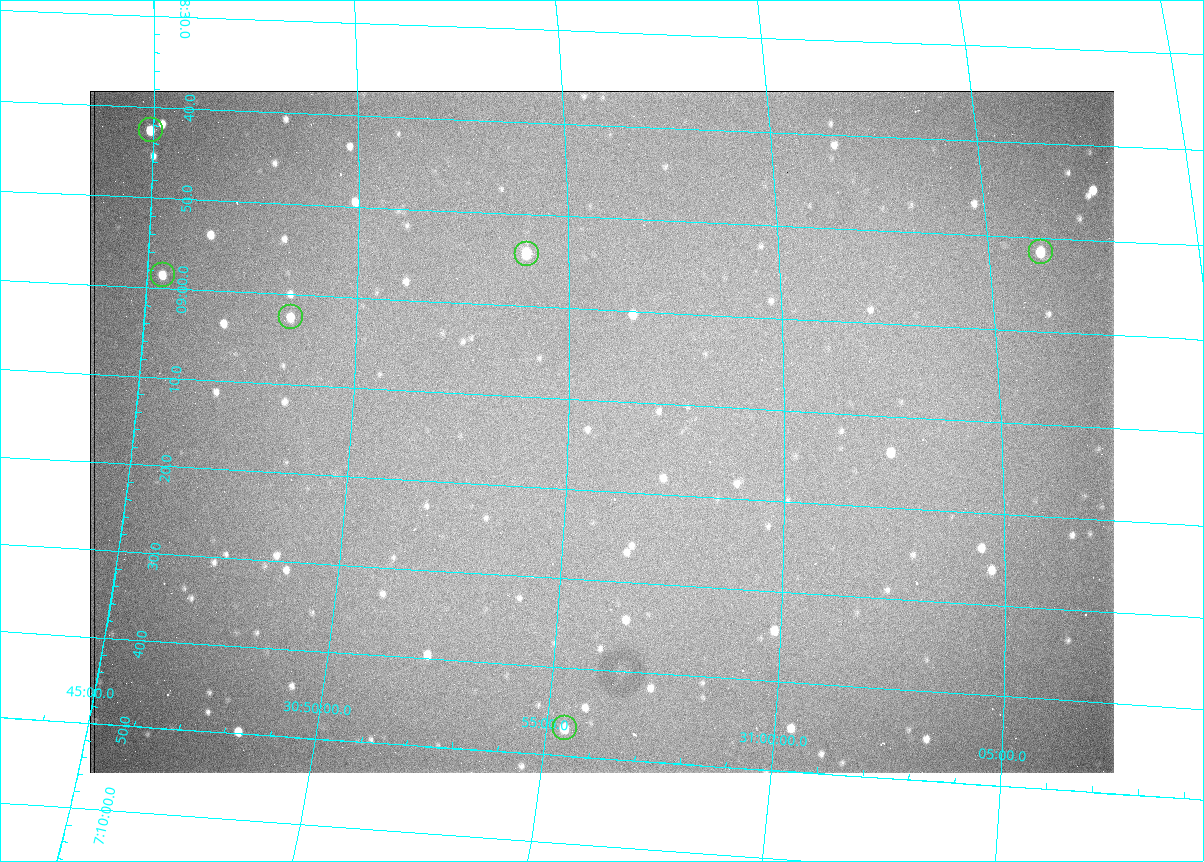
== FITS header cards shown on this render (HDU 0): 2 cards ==
NAXIS1  =                 1024 /fastest changing axis
NAXIS2  =                  682 /next to fastest changing axis

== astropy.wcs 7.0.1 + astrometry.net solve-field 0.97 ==
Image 1024 x 682 px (HDU 0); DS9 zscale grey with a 90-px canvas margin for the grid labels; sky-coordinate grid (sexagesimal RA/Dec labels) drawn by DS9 from the SOLVED WCS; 6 Tycho-2 reference stars matched to detected sources circled (green)
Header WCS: RA---TAN/DEC--TAN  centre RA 07:09:14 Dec +30:56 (107.31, +30.93 deg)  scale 1.43 arcsec/px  FOV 24.4' x 16.3'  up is -93 deg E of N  parity flipped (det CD > 0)
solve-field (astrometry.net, Tycho-2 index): VERIFIED the header's WCS against the Tycho-2 star catalogue (6 matches, 0 conflicts) and refined it, rather than solving blind
Solved WCS: RA---TAN-SIP/DEC--TAN-SIP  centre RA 07:09:13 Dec +30:56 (107.31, +30.93 deg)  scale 1.39 x 1.42 arcsec/px (non-square pixels)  FOV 23.7' x 16.2'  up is -91 deg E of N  parity flipped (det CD > 0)
The solver's refit moves the header's centre by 13 arcsec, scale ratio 0.9693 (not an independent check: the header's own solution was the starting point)
Tycho-2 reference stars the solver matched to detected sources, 6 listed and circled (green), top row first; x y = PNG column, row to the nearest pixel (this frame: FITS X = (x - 90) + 1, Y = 682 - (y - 91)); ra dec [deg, ICRS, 3 dp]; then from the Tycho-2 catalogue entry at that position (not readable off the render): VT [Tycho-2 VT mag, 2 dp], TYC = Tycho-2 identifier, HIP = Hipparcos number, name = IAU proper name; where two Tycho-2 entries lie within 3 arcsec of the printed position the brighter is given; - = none
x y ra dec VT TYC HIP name
151 130 107.177 +30.749 11.91 2438-477-1 - -
1041 252 107.215 +31.104 11.64 2438-821-1 - -
527 254 107.226 +30.900 10.76 2438-883-1 - -
163 275 107.244 +30.756 12.13 2438-718-1 - -
291 317 107.261 +30.807 12.26 2438-856-1 - -
565 728 107.445 +30.924 11.38 2438-1056-1 - -